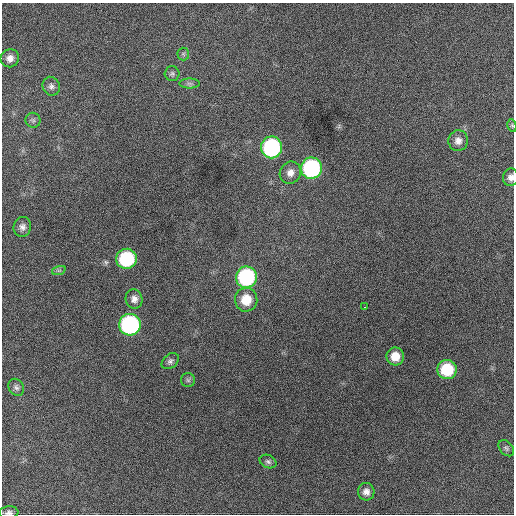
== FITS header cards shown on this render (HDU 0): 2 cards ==
NAXIS1  =                  512 / Axis length
NAXIS2  =                  512 / Axis length

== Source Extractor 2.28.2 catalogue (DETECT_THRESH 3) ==
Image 512 x 512 px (HDU 0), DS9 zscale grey, 1 PNG px = 1 image px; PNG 516 x 516 px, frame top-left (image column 1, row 512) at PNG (2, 3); each listed source drawn as its Kron ellipse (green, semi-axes under 4 px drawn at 4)
Background 788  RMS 21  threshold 63.7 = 3 sigma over >= 5 px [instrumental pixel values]
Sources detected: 29; all 29 listed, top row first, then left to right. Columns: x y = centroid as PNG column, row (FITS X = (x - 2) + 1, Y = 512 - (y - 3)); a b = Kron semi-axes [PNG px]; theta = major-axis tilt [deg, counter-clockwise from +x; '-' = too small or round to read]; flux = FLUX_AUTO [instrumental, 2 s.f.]
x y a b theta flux
183 54 6 6 - 2400
10 58 9 9 - 9000
172 74 7 7 - 3500
189 83 10 5 0 3900
51 86 9 8 - 5900
33 120 7 7 - 3700
512 126 6 4 -81 2100
458 141 10 10 - 9900
272 147 11 10 - 200000
311 168 11 10 - 200000
290 173 11 10 - 11000
511 177 8 7 - 7500
22 227 10 8 74 7100
126 259 10 10 - 100000
59 270 7 4 18 2700
246 277 10 10 - 160000
134 299 9 8 - 8200
246 300 12 11 - 30000
365 307 3 2 - 2400
130 325 11 11 - 240000
395 356 9 8 - 20000
170 361 10 6 39 4500
447 369 10 9 - 60000
188 380 7 7 - 3500
16 387 9 7 -55 4300
506 448 9 6 -49 3400
268 462 9 6 -24 3700
366 492 9 8 - 8600
9 513 9 6 4 5000
At the frame edge (FLAGS 8, measured only in part): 3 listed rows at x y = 512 126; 511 177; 9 513